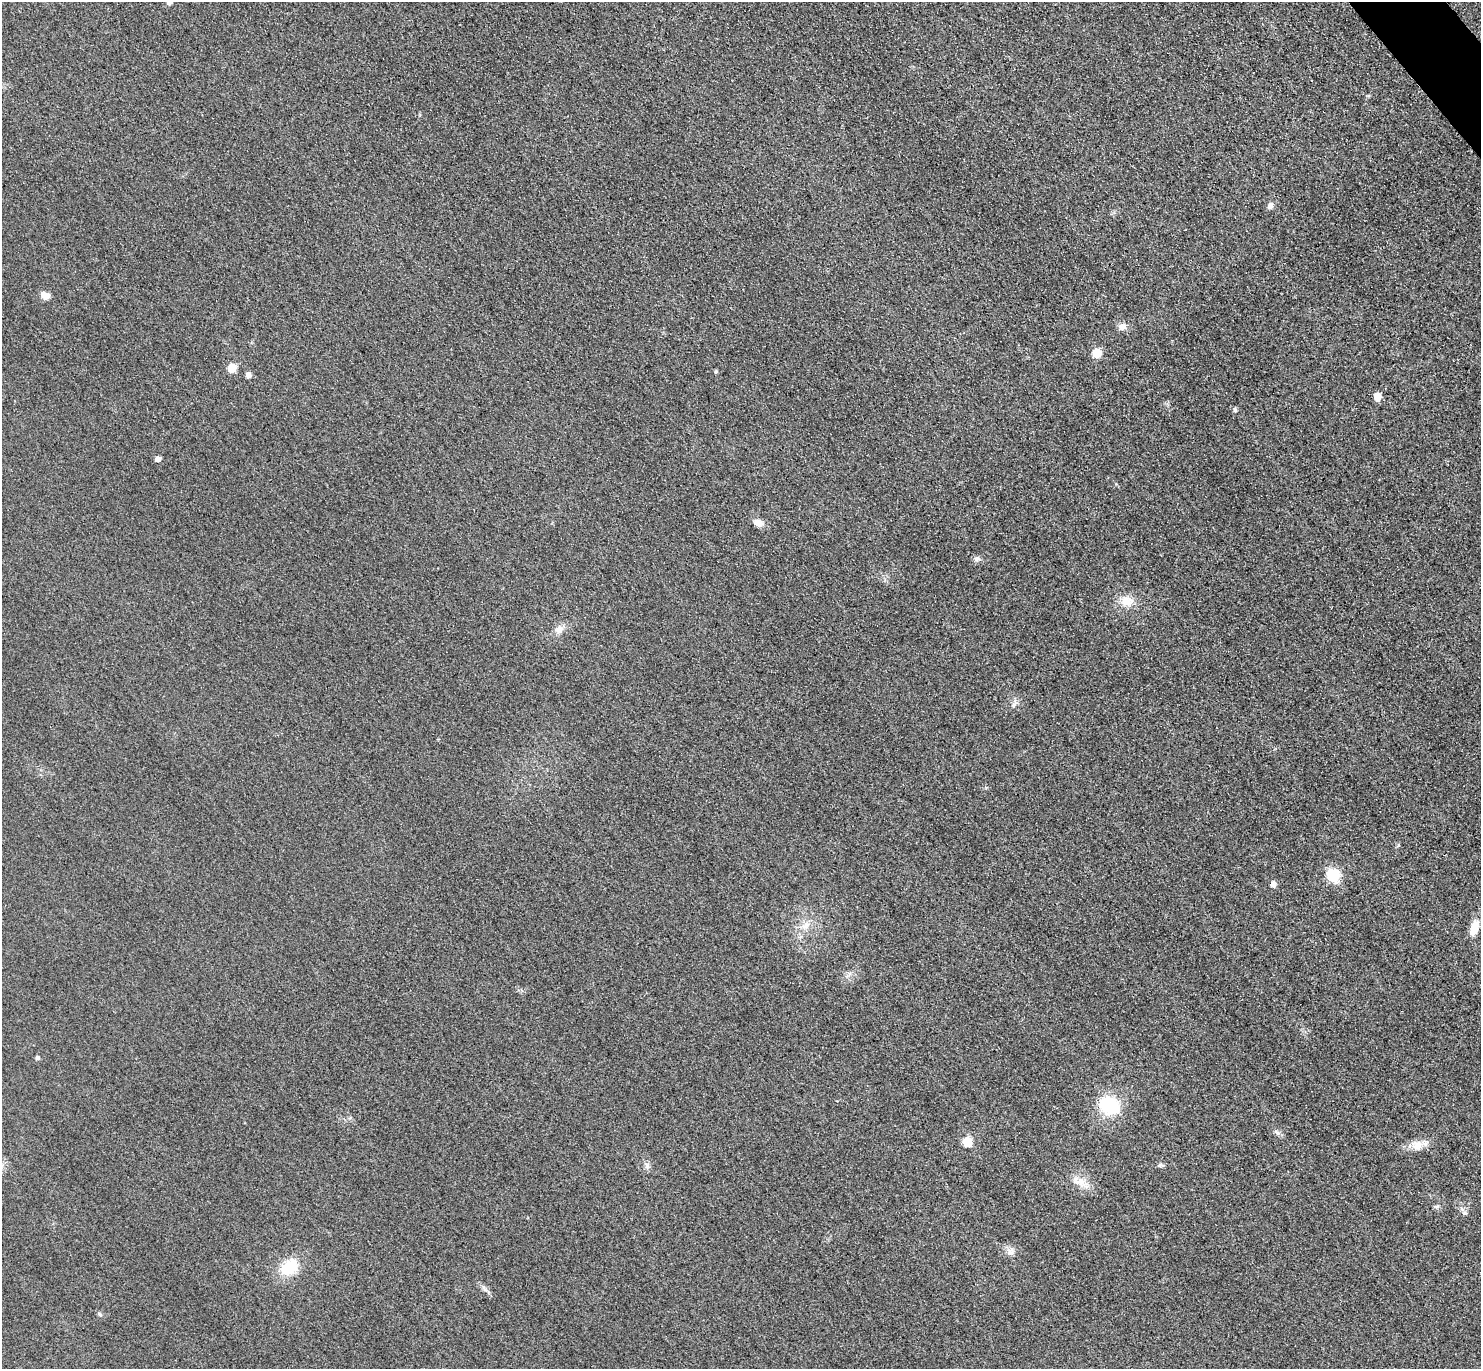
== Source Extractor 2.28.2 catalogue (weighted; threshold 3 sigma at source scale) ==
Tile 10 of 4 x 4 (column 2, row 3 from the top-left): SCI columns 1510-2988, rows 1691-3057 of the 5977 x 5973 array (HDU 1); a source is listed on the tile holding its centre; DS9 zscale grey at full resolution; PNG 1483 x 1371 px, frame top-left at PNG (2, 2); no overlay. Shown black and unused: <1% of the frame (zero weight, under 3 of 4 exposures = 3% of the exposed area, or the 3 px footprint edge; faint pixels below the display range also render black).
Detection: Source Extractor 2.28.2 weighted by HDU 2 'WHT'; one run over the whole footprint, this tile lists its part. Background 0.0823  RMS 0.019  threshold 0.0873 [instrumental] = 3 sigma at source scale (4.5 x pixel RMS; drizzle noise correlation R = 1.50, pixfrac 1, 0.05/0.05 arcsec/px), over >= 5 px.
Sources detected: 33; all 33 listed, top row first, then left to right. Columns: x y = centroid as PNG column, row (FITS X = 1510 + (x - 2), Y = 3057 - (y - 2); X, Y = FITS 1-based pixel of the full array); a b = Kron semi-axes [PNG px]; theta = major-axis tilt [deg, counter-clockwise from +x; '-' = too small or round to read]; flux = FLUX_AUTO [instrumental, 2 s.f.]
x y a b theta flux
169 2 5 5 - 14
1270 206 6 5 - 12
45 296 12 8 -22 11
1122 327 10 9 - 11
1096 353 9 9 - 21
232 368 5 5 - 56
716 372 4 4 - 3.2
248 375 5 5 - 12
1377 397 5 5 - 35
1235 410 6 4 -87 4.3
158 459 5 4 - 11
758 523 12 9 -17 13
977 559 7 6 - 5
1126 601 18 14 1 26
559 629 11 10 - 13
1014 704 9 5 62 6
1333 876 6 6 - 200
1273 884 5 5 - 11
806 925 12 7 38 14
1474 928 16 8 73 28
38 1058 5 4 - 4.7
1109 1106 24 19 -24 88
1277 1132 8 4 -43 4.5
967 1142 6 5 - 84
1417 1145 17 13 11 22
1160 1165 6 5 - 3.5
646 1166 9 4 -82 5.3
1080 1182 23 10 -26 23
1436 1206 8 4 8 3.2
1464 1213 7 5 -19 4.3
1010 1251 13 8 -53 10
289 1267 21 15 34 60
485 1289 14 3 -54 5.6
Isophote crosses this tile's border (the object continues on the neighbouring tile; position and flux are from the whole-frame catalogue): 1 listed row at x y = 169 2